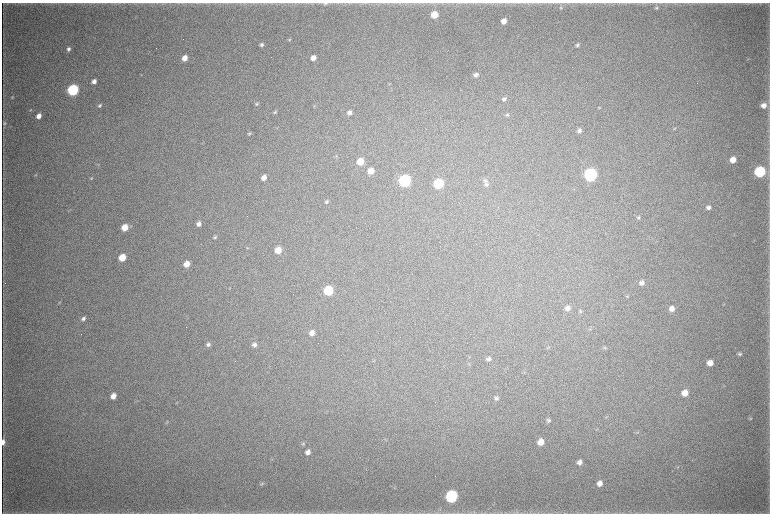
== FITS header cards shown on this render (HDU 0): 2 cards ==
NAXIS1  =                 1536 / length of data axis 1
NAXIS2  =                 1023 / length of data axis 2

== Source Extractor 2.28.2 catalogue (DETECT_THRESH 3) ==
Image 1536 x 1023 px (HDU 0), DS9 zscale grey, zoomed out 1/2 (1 PNG px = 2 x 2 image px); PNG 772 x 516 px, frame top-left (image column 1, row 1022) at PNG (2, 3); no overlay
Background 4590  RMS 39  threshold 116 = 3 sigma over >= 5 px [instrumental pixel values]
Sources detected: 98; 4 cannot appear on this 1/2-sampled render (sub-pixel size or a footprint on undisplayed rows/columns) and are not listed; the other 94 listed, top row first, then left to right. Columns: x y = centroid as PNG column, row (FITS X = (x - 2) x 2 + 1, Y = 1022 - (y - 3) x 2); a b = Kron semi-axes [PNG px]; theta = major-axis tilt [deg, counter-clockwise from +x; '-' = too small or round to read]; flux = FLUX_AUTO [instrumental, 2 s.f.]
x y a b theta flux
325 3 7 4 5 1.5e+04
657 7 6 5 - 1.3e+04
561 8 6 4 26 1.1e+04
434 15 5 5 - 1.6e+05
504 21 5 4 - 6.1e+04
290 39 5 4 - 9.7e+03
262 45 4 4 - 1.9e+04
577 45 5 4 - 1.6e+04
68 49 5 4 - 2.2e+04
185 58 5 4 - 7.7e+04
313 58 5 4 - 5.5e+04
142 74 4 2 - 5.6e+03
476 75 5 5 - 2.7e+04
94 81 4 4 - 3.9e+04
390 84 5 2 - 5.4e+03
73 90 6 5 - 1.1e+06
12 97 4 3 - 6.5e+03
504 99 5 5 - 2.0e+04
257 104 5 4 - 1.2e+04
763 105 6 5 - 5.3e+04
100 106 5 4 - 1.5e+04
314 106 5 3 - 7.8e+03
599 107 4 4 - 7.7e+03
30 110 5 3 - 6.5e+03
275 112 5 4 - 1.1e+04
349 112 5 4 - 3.5e+04
507 115 6 4 7 1.2e+04
39 116 5 4 - 5.3e+04
4 123 6 5 - 1.3e+04
674 128 6 3 29 8.3e+03
579 130 6 5 - 2.6e+04
249 134 4 4 - 1.1e+04
336 156 4 3 - 8.2e+03
733 160 5 5 - 9.5e+04
360 161 5 5 - 1.6e+05
98 164 4 3 - 5.3e+03
371 171 5 5 - 1.0e+05
760 172 6 6 - 9.8e+05
35 175 4 3 - 5.6e+03
590 175 6 6 - 1.9e+06
264 177 5 4 - 5.7e+04
91 178 5 4 - 8.8e+03
404 181 6 6 - 1.5e+06
485 181 7 6 - 2.3e+04
438 184 6 5 - 6.6e+05
486 185 6 5 - 1.7e+04
326 202 5 4 - 1.4e+04
708 207 6 5 - 3.0e+04
70 210 4 2 - 5.3e+03
638 218 5 4 - 1.3e+04
199 224 5 4 - 3.5e+04
125 227 6 5 - 1.3e+05
215 237 5 4 - 1.3e+04
247 248 5 3 - 8.5e+03
278 250 6 5 - 1.2e+05
122 257 5 5 - 1.7e+05
187 264 6 5 - 8.2e+04
642 283 6 5 - 3.8e+04
328 290 6 5 - 4.8e+05
627 296 4 2 - 5.3e+03
59 302 5 3 - 7.7e+03
724 304 3 2 - 4.4e+03
567 308 6 5 - 4.0e+04
672 309 5 5 - 4.8e+04
580 311 4 4 - 9.2e+03
83 319 5 5 - 2.3e+04
590 329 4 3 - 6.8e+03
312 333 5 5 - 5.3e+04
208 344 5 4 - 2.1e+04
254 345 5 5 - 2.8e+04
549 347 4 3 - 5.6e+03
605 348 6 4 13 1.2e+04
740 354 5 4 - 1.5e+04
488 359 5 5 - 2.2e+04
710 363 5 5 - 7.5e+04
685 393 6 5 - 9.1e+04
113 396 5 5 - 6.7e+04
496 398 5 5 - 1.9e+04
750 418 5 3 - 8.4e+03
548 420 5 5 - 1.7e+04
167 422 5 4 - 1.0e+04
637 432 5 3 - 8.8e+03
3 442 7 3 86 4.5e+04
541 442 6 5 - 9.4e+04
303 444 6 4 28 1.1e+04
308 452 6 5 - 4.4e+04
272 459 4 2 - 5.4e+03
579 462 6 5 - 3.8e+04
677 467 3 2 - 5.1e+03
600 483 5 5 - 4.9e+04
261 484 6 4 33 1.2e+04
451 496 6 6 - 1.5e+06
517 512 6 3 -65 1.0e+04
213 513 10 3 -3 1.8e+04
At the frame edge (FLAGS 8, measured only in part): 3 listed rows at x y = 325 3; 3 442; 213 513
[4 sub-pixel or undisplayed-footprint detections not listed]